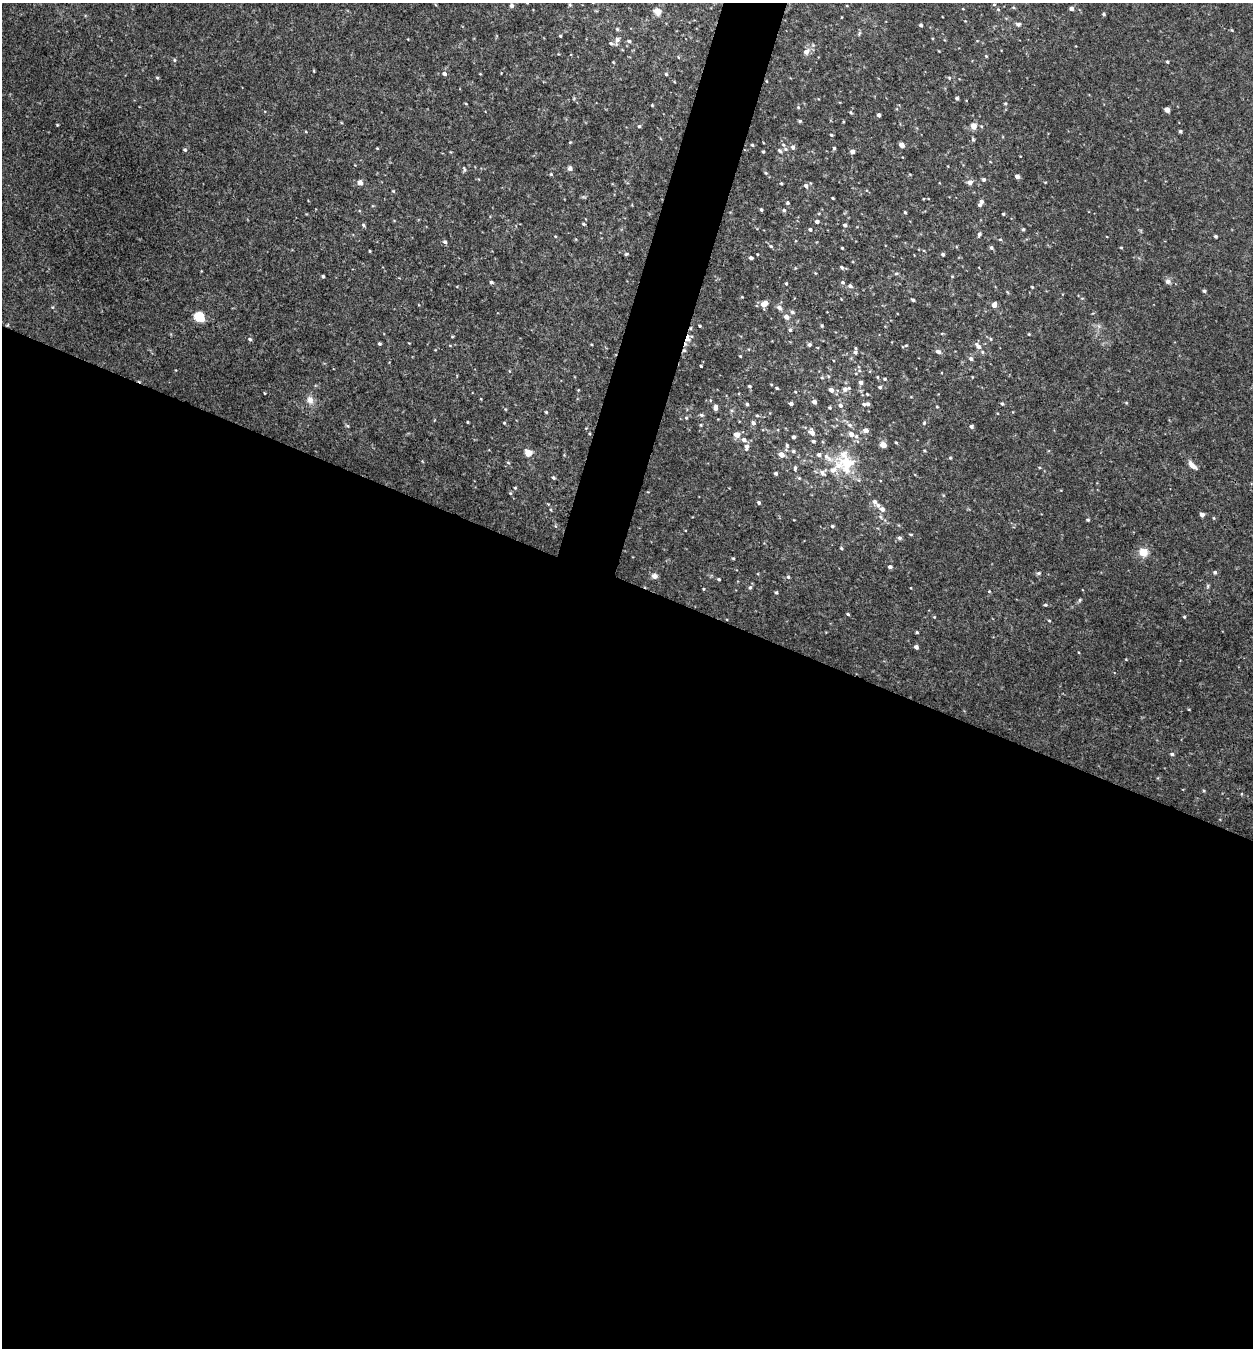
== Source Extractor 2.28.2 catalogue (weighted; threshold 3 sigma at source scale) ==
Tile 14 of 4 x 4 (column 2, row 4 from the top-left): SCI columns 1517-2767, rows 3-1348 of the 5404 x 5390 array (HDU 1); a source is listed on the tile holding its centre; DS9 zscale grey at full resolution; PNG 1255 x 1350 px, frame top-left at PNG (2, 3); no overlay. Shown black and unused: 59% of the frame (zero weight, under 3 of 4 exposures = <1% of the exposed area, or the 3 px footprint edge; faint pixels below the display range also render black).
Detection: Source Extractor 2.28.2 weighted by HDU 2 'WHT'; one run over the whole footprint, this tile lists its part. Background 0.0844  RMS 0.0074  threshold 0.0332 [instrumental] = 3 sigma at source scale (4.5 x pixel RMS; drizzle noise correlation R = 1.50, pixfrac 1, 0.05/0.05 arcsec/px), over >= 5 px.
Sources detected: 175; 4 inside a brighter listed object's ellipse — not listed separately; the other 171 listed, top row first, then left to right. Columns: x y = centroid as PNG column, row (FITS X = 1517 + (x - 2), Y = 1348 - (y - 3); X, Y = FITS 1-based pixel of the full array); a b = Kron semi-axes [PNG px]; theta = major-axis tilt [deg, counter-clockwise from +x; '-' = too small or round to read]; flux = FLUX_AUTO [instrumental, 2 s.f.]
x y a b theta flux
511 6 4 4 - 1.6
1071 9 4 4 - 2.1
657 11 10 8 -27 3.1
1104 14 5 3 - 0.72
1018 24 6 5 - 1.2
921 25 4 3 - 1
617 29 5 4 - 0.73
560 36 4 3 - 0.63
617 40 8 6 -89 1.9
629 41 4 4 - 0.96
611 43 5 4 - 0.96
806 52 7 6 - 2.9
986 56 4 4 - 0.53
174 60 5 3 - 0.66
1167 62 4 3 - 0.65
444 74 5 4 - 1.5
666 74 4 4 - 0.77
157 78 5 3 - 0.61
957 98 4 4 - 1
652 105 3 3 - 0.52
1167 110 4 4 - 3.2
879 115 4 3 - 1.7
800 121 4 4 - 0.79
639 126 4 4 - 0.73
973 126 8 8 - 3
1180 131 4 4 - 0.76
831 135 3 3 - 0.61
752 145 4 4 - 0.65
902 145 4 4 - 4.2
793 147 5 4 - 1.5
834 148 4 4 - 0.86
185 150 4 4 - 0.81
780 151 6 3 -45 0.88
852 151 4 4 - 2.3
763 152 3 3 - 0.72
570 168 6 5 - 1.4
464 170 7 3 -89 0.84
766 173 5 3 - 0.66
1017 176 4 4 - 2.9
984 180 4 4 - 1.2
360 182 5 4 - 3.7
970 182 6 5 - 2.4
781 183 3 3 - 0.64
806 186 5 4 - 1.9
833 198 3 2 - 0.6
981 201 5 4 - 1.6
788 203 4 4 - 0.9
761 210 4 3 - 0.87
784 210 4 4 - 0.85
905 212 3 3 - 0.66
1003 214 3 3 - 0.63
817 221 4 3 - 2.3
584 224 5 3 - 0.66
363 225 4 4 - 0.92
845 225 4 4 - 1.3
810 229 4 3 - 1.1
1023 229 5 3 - 0.68
979 234 4 4 - 1.2
1216 236 3 3 - 0.95
1000 239 4 3 - 0.59
445 242 5 4 - 1.3
842 248 3 2 - 0.6
991 248 5 4 - 1.1
370 251 4 2 - 0.53
943 254 4 4 - 1.1
751 258 3 3 - 1.3
842 267 5 4 - 0.97
896 273 5 3 - 0.67
323 276 4 3 - 0.81
1168 281 7 6 - 1.9
491 282 4 4 - 0.87
843 282 5 4 - 0.89
786 283 3 3 - 0.71
850 286 5 4 - 1.3
1032 287 3 3 - 0.49
1204 291 4 4 - 1
913 300 4 3 - 0.94
764 304 8 5 29 5.1
994 305 6 5 - 2.7
779 307 6 5 - 2
792 312 5 5 - 1.1
199 317 6 5 - 40
786 317 5 5 - 2.9
700 326 3 3 - 0.63
822 326 4 3 - 0.72
790 330 4 4 - 0.94
688 338 11 5 -86 2.6
250 339 5 4 - 0.99
991 339 5 3 - 0.62
379 344 4 3 - 0.79
809 345 5 5 - 1.2
978 346 10 5 -50 2.6
855 352 5 4 - 1.4
938 352 7 5 -32 1.7
740 356 3 2 - 0.49
971 359 5 4 - 1.4
701 366 3 2 - 0.56
822 378 5 3 - 0.69
885 379 3 3 - 0.64
861 382 4 4 - 2
749 386 4 3 - 0.75
880 387 4 3 - 1
777 388 4 3 - 0.66
846 389 11 6 15 3
831 390 5 4 - 3.2
867 394 3 3 - 0.48
310 400 9 8 - 3.3
814 402 4 4 - 2.7
747 404 3 3 - 0.88
791 404 4 3 - 1.7
868 404 6 4 -3 1.2
1002 404 5 3 - 0.76
840 405 5 5 - 1.6
937 407 4 3 - 0.51
715 408 6 4 88 2.4
546 412 3 3 - 0.6
701 415 5 4 - 0.98
757 415 5 3 - 0.67
468 422 3 2 - 0.48
753 423 5 4 - 1.7
924 423 4 3 - 0.56
701 425 5 3 - 0.51
971 426 4 4 - 1.4
866 430 5 4 - 3.9
811 432 7 5 -50 2.8
851 434 7 6 - 3.4
737 435 5 5 - 4.7
793 437 5 4 - 0.92
744 439 6 5 - 1.8
813 441 4 4 - 1.2
896 442 4 3 - 0.55
787 445 4 4 - 0.79
883 445 5 4 - 7.1
746 447 6 5 - 2.2
793 451 5 4 - 0.89
528 453 7 6 - 4.9
781 455 5 4 - 5.3
827 457 12 6 -41 3.8
845 462 22 12 -75 18
1192 465 11 6 -46 3.4
795 468 5 4 - 1.1
833 470 8 8 - 4.2
822 472 8 5 -59 1.9
776 473 4 3 - 1.2
553 477 5 3 - 0.7
515 488 4 3 - 0.53
874 502 6 5 - 1.8
759 503 4 4 - 1.1
882 509 6 5 - 2.5
1202 514 6 5 - 1.5
1088 520 4 4 - 0.78
832 526 4 3 - 0.65
899 538 6 5 - 1.3
1143 552 10 10 - 5.6
733 558 4 3 - 0.6
890 567 4 4 - 1.5
1215 572 4 4 - 0.95
1038 573 5 4 - 0.93
654 576 6 6 - 2.6
788 577 4 4 - 0.94
719 579 4 3 - 0.64
750 587 5 3 - 0.77
776 592 4 3 - 0.77
1079 600 6 3 70 0.75
1045 605 5 3 - 0.6
848 614 4 3 - 0.7
1184 617 4 3 - 0.67
1049 620 4 3 - 0.52
917 632 3 3 - 0.64
916 647 4 4 - 1.6
1172 754 4 4 - 0.98
Overlapping masked pixels (flux is a lower limit): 1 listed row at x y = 688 338
Unlisted compact peaks at least as high as the median listed source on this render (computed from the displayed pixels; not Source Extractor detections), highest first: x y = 504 423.